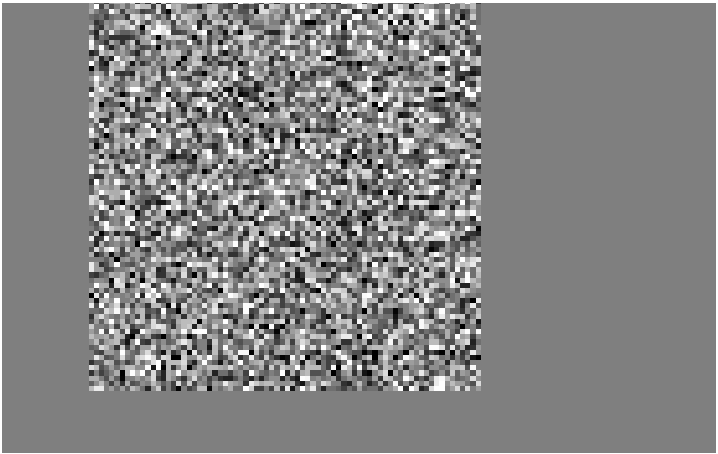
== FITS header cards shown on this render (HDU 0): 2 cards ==
NAXIS1  =                  714 / Axis Length
NAXIS2  =                  450 / Axis Length

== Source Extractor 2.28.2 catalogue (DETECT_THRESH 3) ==
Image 714 x 450 px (HDU 0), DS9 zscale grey, 1 PNG px = 1 image px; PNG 718 x 454 px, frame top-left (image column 1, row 450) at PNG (2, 3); no overlay
Background -0.0062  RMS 0.047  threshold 0.14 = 3 sigma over >= 5 px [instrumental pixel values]
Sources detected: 30; all 30 listed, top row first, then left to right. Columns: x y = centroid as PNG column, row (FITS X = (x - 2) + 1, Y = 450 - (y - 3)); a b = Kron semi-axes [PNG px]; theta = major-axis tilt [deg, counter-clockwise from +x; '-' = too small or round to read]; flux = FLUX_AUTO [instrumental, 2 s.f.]
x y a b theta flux
400 11 8 6 0 8.1
153 32 6 6 - 7.1
440 58 14 4 0 11
462 68 4 4 - 3.6
369 83 8 6 90 7.9
132 89 9 6 0 10
364 104 5 5 - 4.3
380 114 4 3 - 4
230 149 10 3 -87 10
209 154 13 5 -90 9.2
434 161 15 5 0 9.9
96 182 5 3 - 4.1
214 187 8 6 0 7.7
189 192 6 6 - 5.9
282 192 11 9 -8 13
462 259 6 6 - 6.9
189 264 8 8 - 8.1
467 274 9 6 -90 7.9
158 295 5 5 - 3.6
302 300 5 5 - 4.6
246 310 8 8 - 7.4
111 321 5 5 - 5
323 347 6 4 0 5
436 347 6 6 - 5.4
209 357 5 5 - 4.2
297 367 4 4 - 3.6
359 367 3 3 - 3.9
142 372 10 8 90 11
406 378 7 5 0 6.1
442 383 10 10 - 21